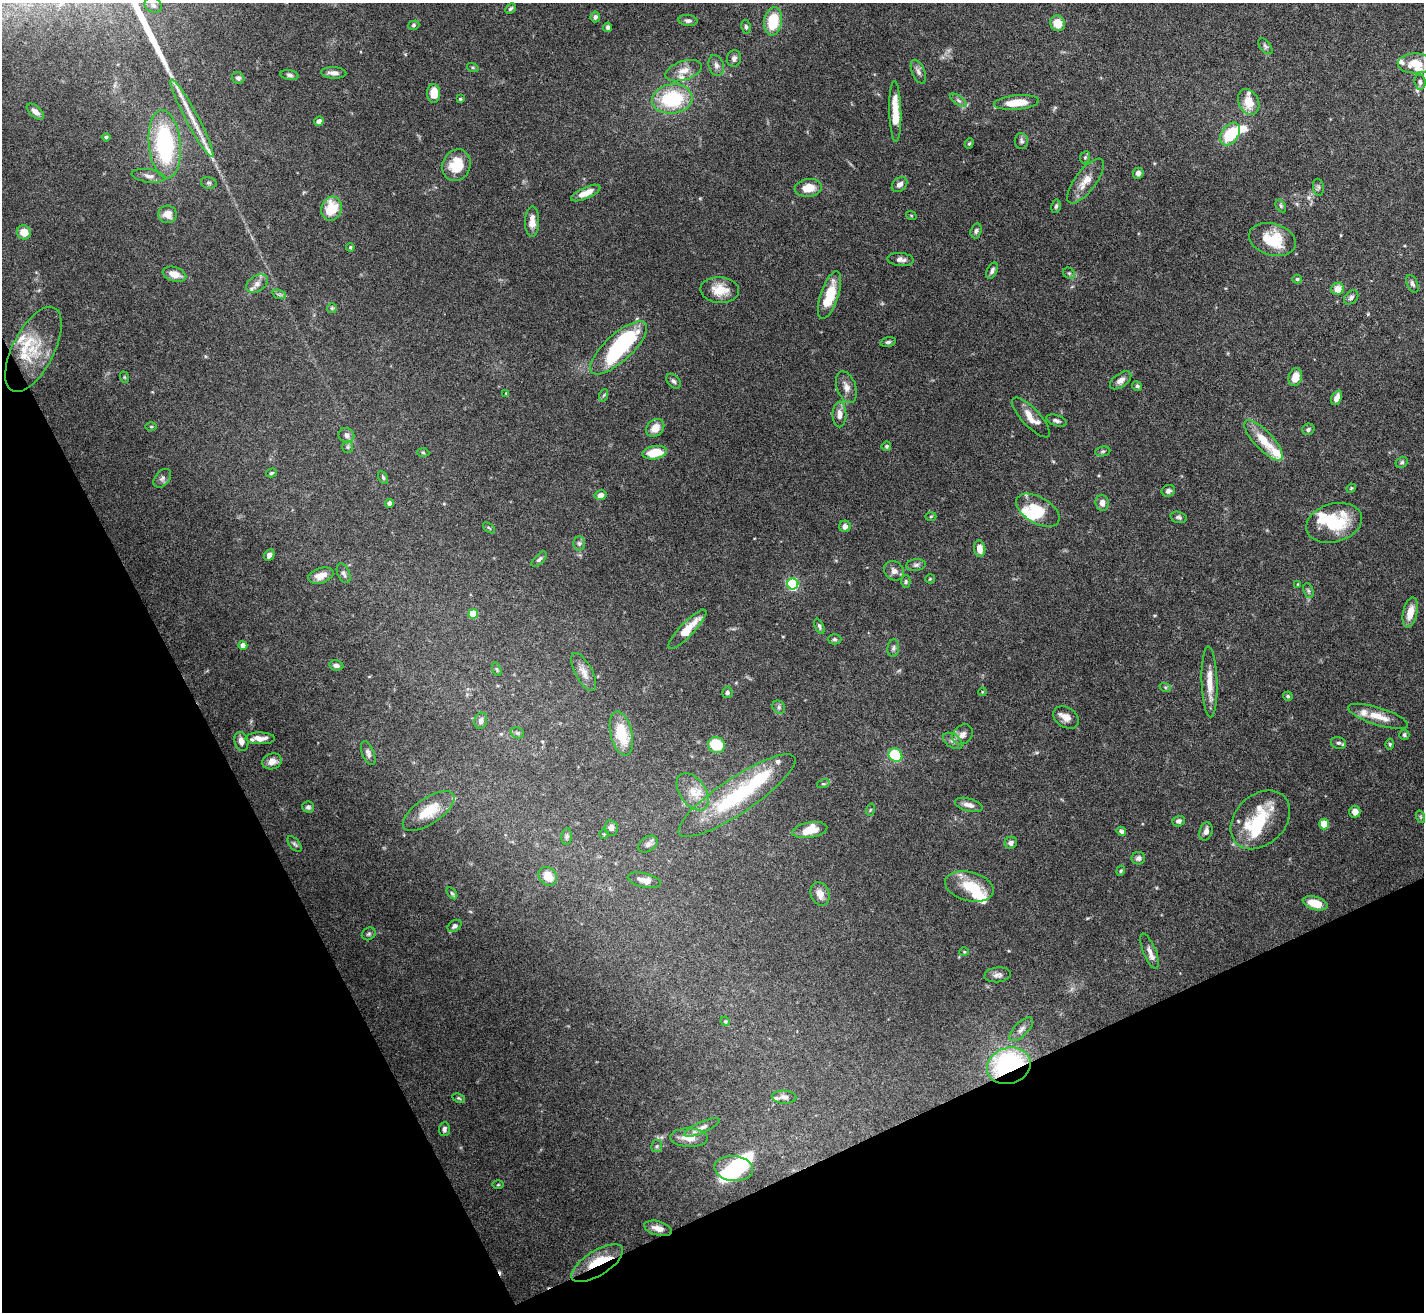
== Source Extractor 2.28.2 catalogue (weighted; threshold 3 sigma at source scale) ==
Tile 14 of 4 x 4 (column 2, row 4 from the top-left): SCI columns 1423-2844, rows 150-1459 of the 5689 x 5674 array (HDU 1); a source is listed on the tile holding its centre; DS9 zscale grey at full resolution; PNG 1426 x 1314 px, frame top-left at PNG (2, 3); each listed source drawn as its Kron ellipse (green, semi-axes under 4 px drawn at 4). Shown black and unused: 24% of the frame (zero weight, under 5 of 10 exposures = <1% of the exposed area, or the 3 px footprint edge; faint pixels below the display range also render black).
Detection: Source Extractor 2.28.2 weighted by HDU 2 'WHT'; one run over the whole footprint, this tile lists its part. Background 0.0923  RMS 0.0027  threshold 0.0109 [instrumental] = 3 sigma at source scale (4.09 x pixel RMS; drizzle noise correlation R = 1.36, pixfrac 0.8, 0.05/0.05 arcsec/px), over >= 5 px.
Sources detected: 227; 10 inside a brighter object's white glare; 1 cosmic-ray / hot-pixel residue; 1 long thin detection or spike segment (spike, bleed or trail) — neither listed nor drawn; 15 inside a brighter listed object's ellipse — not listed separately; the other 200 listed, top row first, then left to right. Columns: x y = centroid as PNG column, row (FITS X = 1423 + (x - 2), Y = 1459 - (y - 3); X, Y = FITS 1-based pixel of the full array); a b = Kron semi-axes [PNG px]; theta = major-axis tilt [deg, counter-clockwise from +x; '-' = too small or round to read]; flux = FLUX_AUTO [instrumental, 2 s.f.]
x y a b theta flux
153 5 9 7 -26 0.96
510 9 6 4 44 0.42
595 17 5 5 - 0.67
688 21 9 5 -5 0.86
773 21 14 9 81 9
1058 23 8 7 - 4.2
414 25 6 4 18 0.4
608 27 4 4 - 0.67
746 27 7 4 -79 0.46
1265 46 9 5 -52 0.6
734 59 8 7 - 0.97
1415 63 18 10 0 3.9
716 65 11 7 -72 1.1
473 67 6 4 -19 0.31
684 71 19 9 18 2.7
918 72 13 6 -67 0.97
334 73 13 5 -3 1.3
289 75 9 4 -9 0.61
238 78 6 5 - 0.62
1420 82 7 5 -82 0.68
434 93 9 6 -90 4.1
460 99 3 3 - 0.28
672 99 20 14 6 17
958 100 9 4 -35 0.67
1249 102 13 10 -64 4.1
1017 103 22 7 5 5
35 112 10 5 -42 1.3
895 112 30 6 -89 5.2
192 118 44 6 -62 4.8
319 121 5 4 - 0.97
1230 134 12 8 56 11
106 137 4 4 - 0.36
1021 141 8 6 -83 0.67
969 143 5 4 - 0.34
165 144 34 16 -84 28
1085 157 6 5 - 0.4
456 165 16 14 65 6.5
1138 173 5 5 - 1.1
148 176 17 6 -8 1.3
1085 181 27 10 53 3.5
209 183 8 5 -14 0.5
900 184 8 6 40 1.1
1318 187 8 5 -82 0.57
808 188 13 9 8 3.8
586 193 16 5 24 2.8
1056 206 7 4 79 0.45
1281 206 7 4 -61 0.44
331 209 12 10 73 6.8
168 214 9 8 - 2.4
911 215 5 3 - 0.22
532 221 15 7 89 2.2
976 231 8 5 75 0.59
24 232 7 7 - 2.8
1272 240 24 16 -16 8.4
350 247 4 3 - 0.29
901 259 13 6 -5 1.2
992 271 8 5 64 0.81
1069 273 6 5 - 0.44
174 274 12 7 -17 2.5
1297 279 5 4 - 0.35
257 284 12 8 31 1.4
1412 284 9 5 -65 0.7
1338 289 6 6 - 2.5
720 290 19 13 -4 4.5
279 294 7 4 -19 0.43
830 295 25 9 72 7.3
1351 297 8 6 45 0.73
332 308 5 5 - 0.34
888 342 8 4 14 0.52
619 348 36 13 42 29
33 349 47 21 63 10
124 377 6 3 -71 0.26
1295 377 9 6 73 3
1121 380 12 6 36 1.3
673 381 8 5 -48 0.65
1137 386 5 4 - 0.54
846 387 16 9 -70 1.8
506 393 4 4 - 0.19
604 395 6 4 70 0.35
1337 398 7 5 66 1.6
839 415 13 7 -90 1.9
1031 417 26 9 -47 3
1056 420 10 5 -17 0.78
151 426 5 3 - 0.24
655 428 10 8 45 2.7
1308 429 6 5 - 0.53
346 435 8 7 - 1.1
1264 440 26 9 -47 5.8
886 446 5 4 - 0.42
348 447 6 5 - 0.44
1103 451 7 5 7 0.44
423 452 6 4 -3 0.3
655 453 12 6 8 5.9
1402 462 6 5 - 0.46
271 473 5 4 - 0.34
162 478 11 7 49 0.89
383 478 7 4 -64 0.43
1351 488 5 4 - 0.29
1168 491 7 6 - 0.82
601 495 6 5 - 1
390 503 4 4 - 1
1102 503 8 6 -84 1.4
1038 510 24 13 -30 7.2
931 516 5 3 - 0.28
1179 517 8 5 -15 0.55
1334 523 28 19 16 13
845 526 6 5 - 1.2
489 528 7 3 -37 0.31
579 543 7 6 - 0.68
980 549 8 5 -83 2
269 555 6 5 - 1.1
539 559 10 4 45 0.65
916 565 9 6 8 0.74
894 571 10 9 - 1.3
344 573 10 6 -65 0.77
321 576 13 7 18 2.6
930 579 5 4 - 0.26
906 582 6 4 89 0.4
793 584 5 5 - 30
1298 584 4 4 - 0.24
1308 591 8 5 -71 0.48
1410 612 15 7 77 3.4
473 614 5 5 - 6.9
819 626 8 4 -66 0.49
687 629 26 7 46 5.3
834 639 7 5 1 0.47
243 645 4 4 - 1.7
893 648 8 6 83 0.66
336 665 7 5 -10 0.96
497 669 7 4 -70 0.35
584 672 21 8 -62 2.1
1210 682 35 8 -88 4.1
1165 687 6 3 -19 0.3
727 692 6 5 - 0.57
982 692 4 3 - 0.22
1288 696 5 4 - 0.37
779 707 7 6 - 0.58
1378 716 31 9 -17 4
1066 717 14 10 -31 2
481 721 8 6 76 0.92
517 733 7 5 -22 0.5
621 734 22 11 -77 7.7
963 735 11 9 42 1.5
1404 735 5 5 - 0.44
260 738 14 6 -1 2.3
241 741 9 7 -73 1.7
953 741 11 6 -33 0.92
1339 743 8 5 -12 0.67
1390 744 5 4 - 0.34
716 745 9 8 - 9.3
368 753 12 6 -68 0.9
895 755 7 6 - 11
272 761 10 8 16 2.1
823 784 6 4 17 0.37
693 792 21 12 -54 4.2
737 796 69 17 34 25
969 805 14 6 -15 1.5
308 807 6 5 - 0.64
870 810 6 4 71 0.33
429 811 30 13 34 6.8
1355 812 6 5 - 1.5
1421 817 6 4 -71 0.32
1260 820 33 25 44 14
1179 821 6 5 - 0.8
1324 824 5 5 - 4.6
611 828 8 6 -81 1
810 830 17 7 9 3.7
1121 831 5 4 - 0.86
1206 831 9 6 74 1.2
604 834 4 4 - 0.26
567 836 8 5 84 0.59
1011 843 6 6 - 1
294 844 9 5 -51 0.51
648 844 10 7 35 1.1
1138 858 7 6 - 0.8
1121 871 5 4 - 0.29
548 876 10 8 -45 3.9
644 880 17 7 -14 1.7
969 886 25 14 -14 6.9
452 893 7 4 -53 0.39
820 894 12 9 -69 2.1
1315 903 13 6 -16 4.4
455 926 8 5 35 0.67
369 934 7 6 - 0.5
1150 951 19 6 -68 1.6
964 952 4 4 - 0.25
998 975 13 7 6 1.1
725 1021 5 4 - 0.26
1021 1029 15 7 45 1.4
1009 1066 22 18 19 45
784 1097 12 6 -2 1
458 1098 6 4 -26 0.34
702 1127 19 5 24 1.4
444 1129 7 5 87 0.77
689 1138 19 9 -1 3.1
657 1146 6 5 - 0.47
734 1168 19 12 -6 9.9
498 1185 5 3 - 0.26
658 1228 14 7 -15 2.1
597 1263 30 12 32 8.9
Overlapping masked pixels (flux is a lower limit): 2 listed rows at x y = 1009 1066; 597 1263